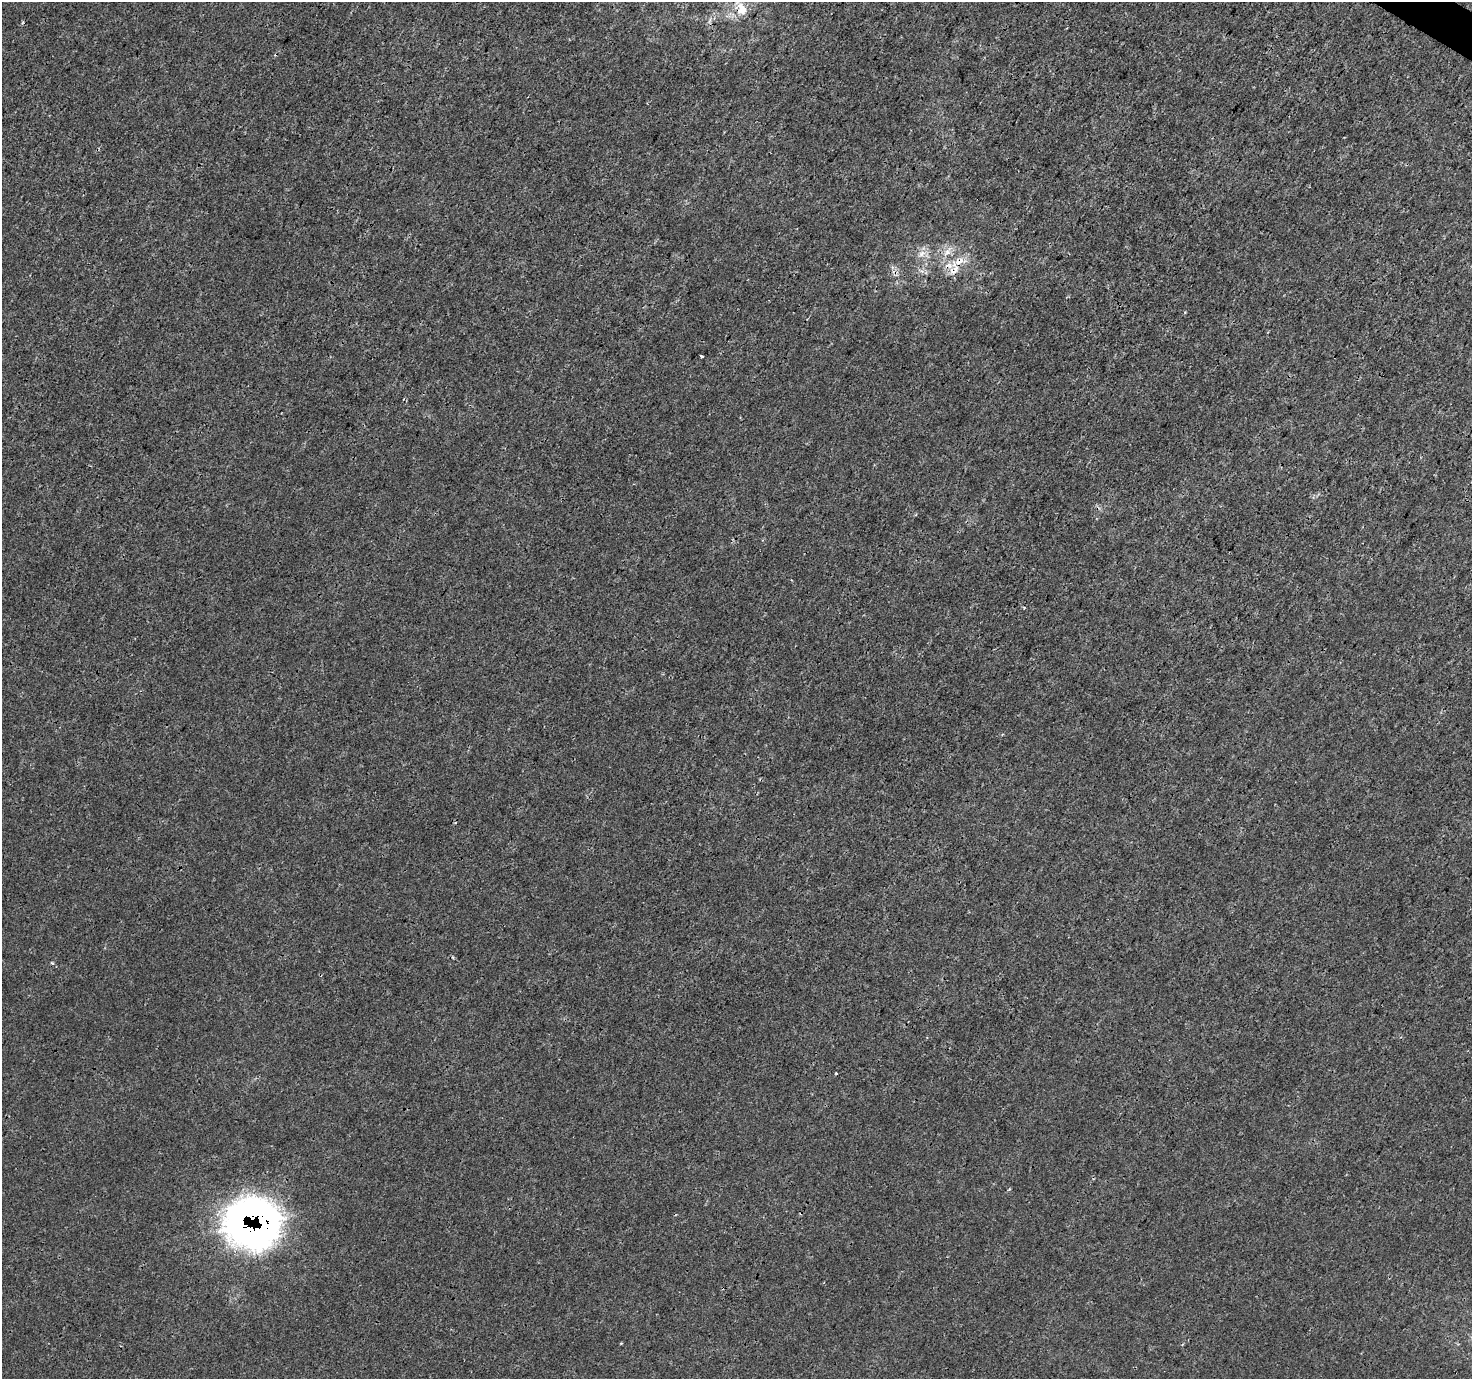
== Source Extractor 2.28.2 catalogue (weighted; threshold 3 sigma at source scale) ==
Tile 10 of 4 x 4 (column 2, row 3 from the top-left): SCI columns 1481-2950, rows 1637-3013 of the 5893 x 5961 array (HDU 1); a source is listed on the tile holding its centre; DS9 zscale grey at full resolution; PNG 1474 x 1381 px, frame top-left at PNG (2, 2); no overlay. Shown black and unused: <1% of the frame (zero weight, under 3 of 4 exposures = <1% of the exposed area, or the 3 px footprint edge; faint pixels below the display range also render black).
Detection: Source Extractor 2.28.2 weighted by HDU 2 'WHT'; one run over the whole footprint, this tile lists its part. Background 1.24e-04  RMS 0.0015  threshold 0.00653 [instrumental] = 3 sigma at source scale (4.5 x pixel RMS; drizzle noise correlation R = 1.50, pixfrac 1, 0.0396/0.0396 arcsec/px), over >= 5 px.
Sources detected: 13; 2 inside a brighter listed object's ellipse — not listed separately; the other 11 listed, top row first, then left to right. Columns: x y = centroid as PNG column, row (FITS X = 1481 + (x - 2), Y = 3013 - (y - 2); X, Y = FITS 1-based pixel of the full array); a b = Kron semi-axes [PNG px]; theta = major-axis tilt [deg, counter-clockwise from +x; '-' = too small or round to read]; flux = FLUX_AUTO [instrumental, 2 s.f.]
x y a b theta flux
741 9 20 16 -46 3.2
947 252 14 7 56 1.2
922 253 9 8 - 0.95
954 270 17 9 40 1.7
702 356 3 3 - 0.98
1024 608 4 3 - 0.18
52 963 5 4 - 0.18
836 1073 3 3 - 0.19
1009 1189 5 3 - 0.16
253 1223 49 45 2 73
621 1343 4 2 - 0.12
Overlapping masked pixels (flux is a lower limit): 3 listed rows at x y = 741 9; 954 270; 253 1223